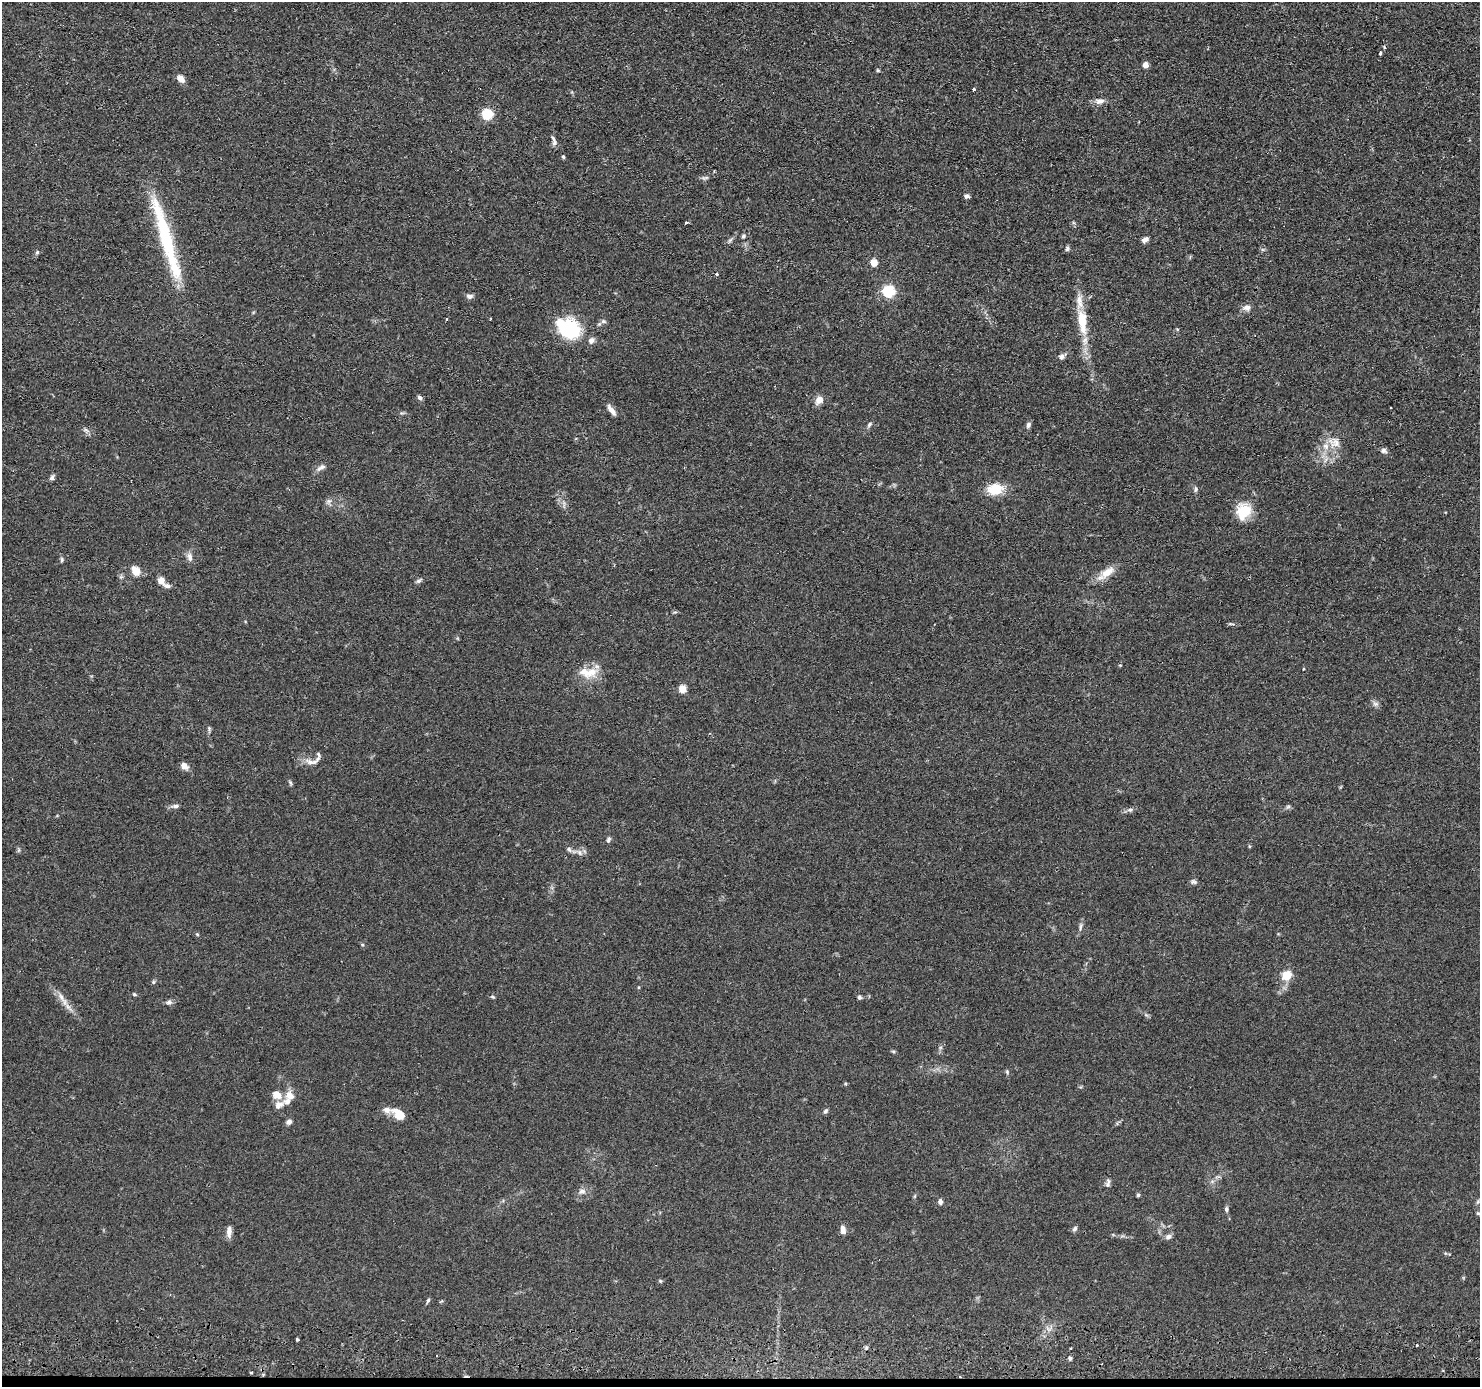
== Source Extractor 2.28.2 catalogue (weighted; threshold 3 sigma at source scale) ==
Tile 8 of 3 x 3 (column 2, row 3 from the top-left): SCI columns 1548-3025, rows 266-1650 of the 4526 x 4586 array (HDU 1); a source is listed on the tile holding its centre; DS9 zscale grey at full resolution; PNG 1482 x 1389 px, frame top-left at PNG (2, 2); no overlay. Shown black and unused: <1% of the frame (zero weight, under 2 of 3 exposures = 5% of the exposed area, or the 3 px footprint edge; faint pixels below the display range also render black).
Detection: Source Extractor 2.28.2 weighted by HDU 2 'WHT'; one run over the whole footprint, this tile lists its part. Background 0.0675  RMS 0.0058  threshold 0.0263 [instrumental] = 3 sigma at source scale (4.5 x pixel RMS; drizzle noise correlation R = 1.50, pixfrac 1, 0.05/0.05 arcsec/px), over >= 5 px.
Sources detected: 109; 3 cosmic-ray / hot-pixel residue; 1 long thin detection or spike segment (spike, bleed or trail) — not listed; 8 inside a brighter listed object's ellipse — not listed separately; the other 97 listed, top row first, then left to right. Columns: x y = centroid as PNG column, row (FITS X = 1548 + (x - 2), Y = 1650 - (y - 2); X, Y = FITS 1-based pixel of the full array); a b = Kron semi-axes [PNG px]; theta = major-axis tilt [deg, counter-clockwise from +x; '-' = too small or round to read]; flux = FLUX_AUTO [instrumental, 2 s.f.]
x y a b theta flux
1380 53 4 3 - 1.7
1145 65 5 5 - 3.3
878 70 5 4 - 0.61
180 79 9 6 -43 3.6
974 89 3 3 - 1.2
1100 101 12 7 4 3.2
487 114 5 5 - 46
554 143 8 7 - 1.6
563 157 5 4 - 0.69
705 178 11 4 9 1.3
966 196 7 5 -5 1.4
686 222 3 3 - 0.84
743 236 5 4 - 1
730 240 8 4 45 1.1
1145 240 8 6 28 2.1
1067 249 7 5 73 1
37 252 6 5 - 0.9
874 263 5 5 - 12
717 274 4 3 - 0.88
889 291 6 5 - 66
469 296 9 6 5 1.7
1247 308 10 8 -4 2.8
446 319 3 3 - 2.4
603 321 8 6 -1 1.4
1082 321 40 12 -84 18
568 328 29 21 -30 32
1061 357 8 6 87 1.8
420 397 6 5 - 1.5
819 400 11 8 48 4
1390 408 3 2 - 0.7
611 410 15 5 -54 3.2
869 424 7 5 51 1.1
1028 425 8 5 67 1.5
85 429 7 4 0 1.1
1335 443 15 14 - 6.6
1384 451 8 7 - 1.6
321 468 15 6 31 2.3
52 478 7 6 - 1.5
995 489 17 12 10 13
1195 489 7 5 -85 1.2
1243 511 19 15 69 15
190 557 12 7 -88 2.7
62 560 8 4 90 0.92
135 571 11 8 -57 6.3
1107 572 25 10 35 7.4
161 581 6 6 - 5.3
418 581 7 5 45 1.3
167 586 8 6 -14 1.8
1303 669 3 3 - 0.59
590 672 25 14 25 10
682 689 5 5 - 16
1375 704 8 6 -20 1.6
209 728 6 5 - 0.92
318 754 15 6 87 2
310 762 13 7 -23 3.4
184 766 10 7 -43 3
290 783 8 4 -81 0.87
176 806 10 5 4 1.7
1288 807 7 4 19 0.97
1130 810 9 5 9 1.6
609 839 7 5 69 1.2
569 849 8 6 -40 1.5
579 853 8 6 -56 1.9
1194 882 8 6 -23 1.3
1081 926 8 4 81 1.3
197 934 5 4 - 0.57
1287 975 10 9 - 8.8
153 982 5 5 - 0.79
134 994 6 4 -17 0.81
492 997 6 4 -19 0.74
859 997 5 5 - 1.2
62 999 25 5 -58 4.9
169 1002 8 7 - 1.6
893 1051 6 4 -18 0.68
1007 1072 6 4 -53 0.78
277 1095 12 10 -39 4.6
290 1096 12 11 - 5.5
825 1111 7 5 41 1
399 1114 19 11 -37 7.4
289 1122 6 5 - 2.1
1108 1184 9 7 68 1.6
582 1191 10 7 21 2.3
1138 1195 5 4 - 0.87
940 1202 8 6 89 1.5
1226 1209 7 5 -83 1.1
1478 1213 5 4 - 0.69
843 1229 10 6 -81 2.9
1075 1229 8 5 56 1.3
229 1231 13 6 87 3.4
1168 1236 8 6 20 1.9
660 1281 5 5 - 0.65
428 1300 7 4 54 0.86
297 1339 3 3 - 1.2
1417 1345 3 3 - 0.99
1070 1358 5 4 - 0.95
251 1372 4 2 - 0.7
960 1376 3 3 - 0.77
Overlapping masked pixels (flux is a lower limit): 1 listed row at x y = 960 1376